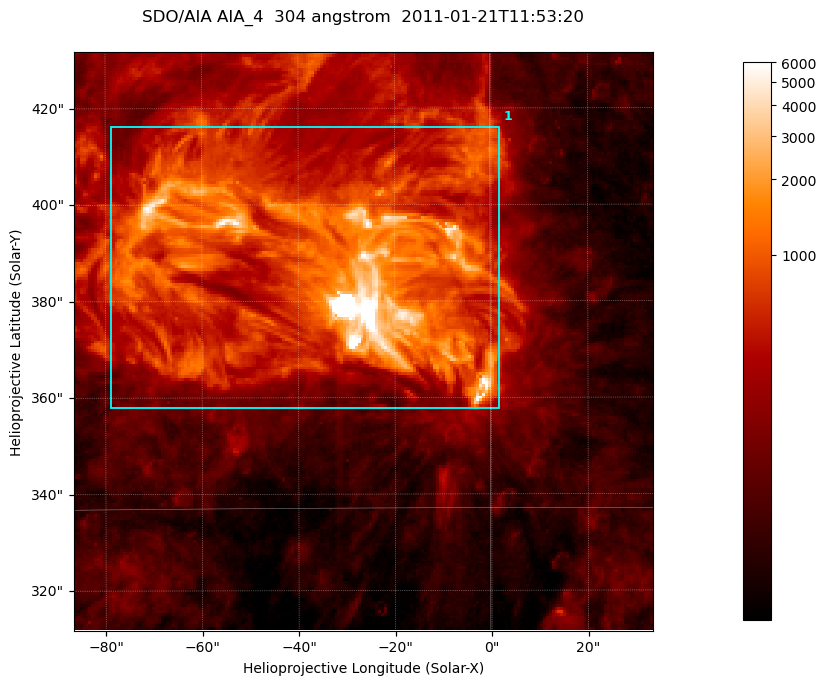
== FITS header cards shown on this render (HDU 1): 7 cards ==
TELESCOP= 'SDO/AIA '           / For AIA: SDO/AIA
INSTRUME= 'AIA_4   '           / For AIA: AIA_ATA1, AIA_ATA2, AIA_ATA3 or AIA_AT
WAVELNTH=                  304 / [angstrom] Wavelength
WAVEUNIT= 'angstrom'           / Wavelength unit: angstrom
DATE-OBS= '2011-01-21T11:53:20.139' / [ISO] Date when observation started; ISO 8
CTYPE1  = 'HPLN-TAN'           / CTYPE1; Typically HPLN
CTYPE2  = 'HPLT-TAN'           / CTYPE2; Typically HPLT

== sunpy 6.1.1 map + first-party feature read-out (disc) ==
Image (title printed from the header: SDO/AIA AIA_4  304 angstrom  2011-01-21T11:53:20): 200 x 200 px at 0.6 arcsec/px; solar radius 975 arcsec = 1625 px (partial field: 0.5% of the solar disc is inside the frame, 100% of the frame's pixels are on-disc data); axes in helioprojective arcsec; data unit not stated in the header (colour bar unlabelled)
Orientation: roll -0.132 deg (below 1 deg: not rotated)
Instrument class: DISC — disc imager (sunpy class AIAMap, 304 A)
Bright regions (active regions / flare kernels): reference = the on-disc median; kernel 3 px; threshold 5 sigma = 756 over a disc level ~171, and >= 1.15x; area >= 40 px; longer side >= 3 px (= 1.8 arcsec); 1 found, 1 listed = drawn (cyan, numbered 1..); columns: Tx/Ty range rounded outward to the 2 arcsec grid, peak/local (2 s.f.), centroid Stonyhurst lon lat
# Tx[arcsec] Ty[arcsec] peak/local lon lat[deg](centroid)
1 -80..2 358..416 88 -2 +18